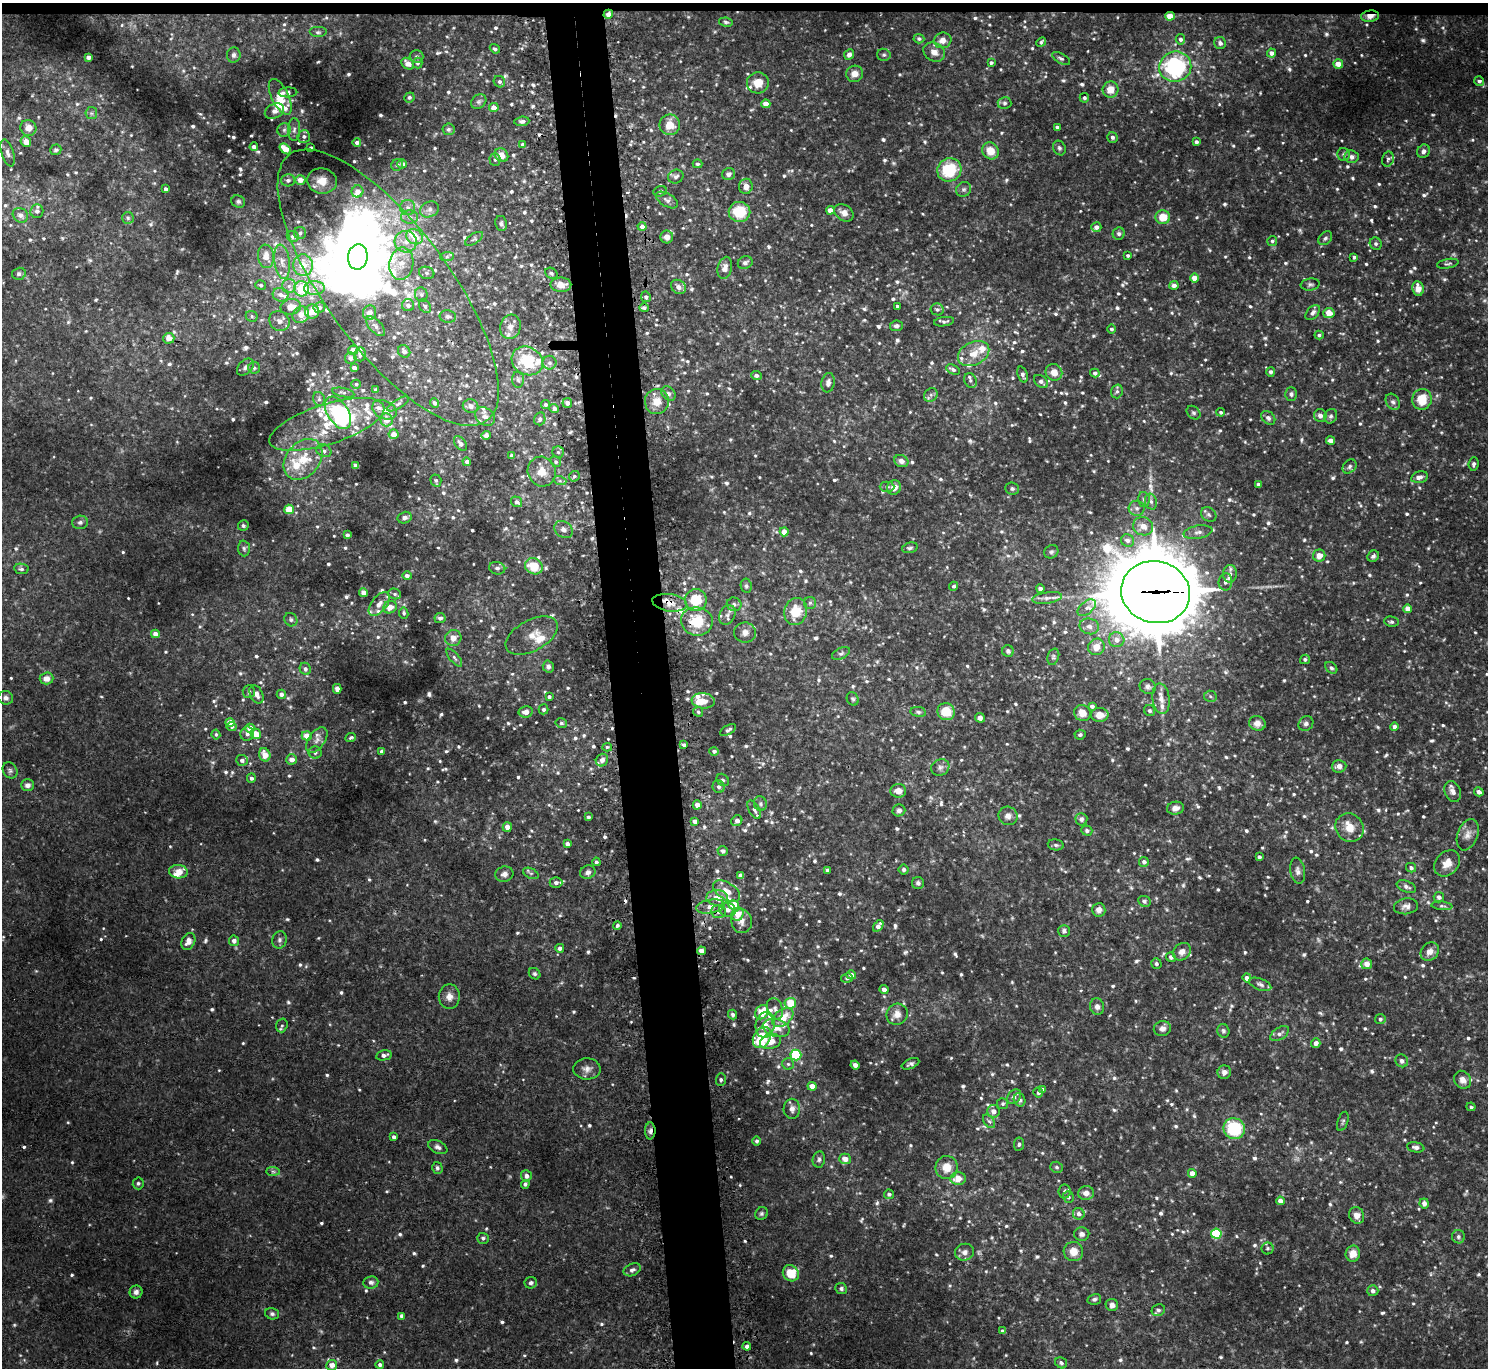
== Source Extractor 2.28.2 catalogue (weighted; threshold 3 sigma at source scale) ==
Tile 2 of 3 x 3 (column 2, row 1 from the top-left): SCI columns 1514-2999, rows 2864-4229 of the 4513 x 4444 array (HDU 1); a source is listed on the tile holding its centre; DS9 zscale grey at full resolution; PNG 1490 x 1370 px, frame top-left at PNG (2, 3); each listed source drawn as its Kron ellipse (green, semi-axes under 4 px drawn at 4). Shown black and unused: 5% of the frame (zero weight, under 2 of 3 exposures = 3% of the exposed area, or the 3 px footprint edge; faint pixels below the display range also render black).
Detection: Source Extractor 2.28.2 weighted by HDU 2 'WHT'; one run over the whole footprint, this tile lists its part. Background 0.0532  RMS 0.01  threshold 0.045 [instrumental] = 3 sigma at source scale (4.5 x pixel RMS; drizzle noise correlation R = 1.50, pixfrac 1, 0.05/0.05 arcsec/px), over >= 5 px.
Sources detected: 1180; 5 too faint to see at this stretch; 11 inside a brighter object's white glare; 4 cosmic-ray / hot-pixel residue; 2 long thin detections or spike segments (spike, bleed or trail) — neither listed nor drawn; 59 inside a brighter listed object's ellipse — not listed separately; of the other 1099, all 500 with FLUX_AUTO >= 2.01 (the completeness limit of this list) listed and drawn (599 fainter detections not listed), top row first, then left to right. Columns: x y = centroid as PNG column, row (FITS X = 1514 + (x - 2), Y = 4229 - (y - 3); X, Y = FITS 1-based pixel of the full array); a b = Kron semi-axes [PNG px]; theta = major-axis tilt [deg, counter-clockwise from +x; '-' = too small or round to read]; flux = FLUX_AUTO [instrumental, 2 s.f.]
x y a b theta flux
608 14 5 4 - 7
1170 16 5 4 - 15
1370 16 9 5 7 8.6
726 22 7 4 -8 2
318 32 9 5 0 2.6
919 39 5 4 - 2.3
1180 39 5 4 - 3.2
942 40 9 7 17 7
1041 42 5 3 - 2
1220 43 6 6 - 3.1
495 49 5 4 - 2.3
934 52 11 9 -31 7
1271 53 4 4 - 4.2
234 55 7 7 - 3.5
849 55 5 5 - 3.7
884 55 6 6 - 2
416 56 7 6 - 2.2
88 57 4 4 - 6.1
1061 58 10 5 -29 2.4
417 63 5 5 - 2.4
991 63 4 3 - 2.2
408 64 7 5 -36 8.1
1338 64 5 4 - 10
1175 67 16 15 - 120
855 74 8 8 - 7.5
1479 81 5 4 - 2.9
499 82 6 5 - 3
758 83 11 10 - 15
1111 89 8 7 - 12
288 92 9 5 2 3.1
280 97 19 8 -64 22
409 97 5 5 - 2.4
1084 98 5 4 - 2.1
479 102 8 6 37 2.6
1005 103 7 6 - 2.2
766 104 4 4 - 12
494 108 5 4 - 7.6
274 111 10 7 27 5
91 113 6 5 - 2.2
522 121 7 4 4 3
670 125 10 10 - 15
1057 127 3 3 - 2.1
28 128 8 7 - 8
294 129 11 6 88 3.7
448 129 6 6 - 2.3
284 130 7 7 - 3.2
304 136 6 6 - 3.3
1112 137 5 5 - 2.9
26 141 5 5 - 9.5
1196 142 4 3 - 2.6
357 143 4 4 - 3.5
523 144 4 4 - 3.7
254 147 4 4 - 3.7
311 148 3 3 - 2.6
1059 148 7 6 - 2.4
285 149 6 4 -40 17
56 150 5 5 - 3.1
990 151 9 8 - 14
1423 151 7 6 - 4
8 153 14 6 -72 4.7
1344 154 6 6 - 2
501 155 7 6 - 11
1352 157 7 6 - 3.8
1388 159 8 5 75 2
495 160 6 5 - 2.4
402 164 5 4 - 3.8
697 164 5 4 - 2
397 165 6 5 - 2.2
949 170 12 11 - 46
728 174 6 6 - 3.4
676 177 8 6 23 3.1
288 180 7 6 - 2.8
300 180 5 4 - 7.4
322 181 15 12 -7 13
746 186 7 7 - 6.4
165 189 4 3 - 2.9
964 189 8 7 - 2.8
357 191 6 6 - 8.8
660 191 7 5 20 2
667 200 12 6 -30 3.7
238 201 7 6 - 2.2
408 208 7 7 - 4.7
430 209 10 7 26 4.3
830 210 4 4 - 7.4
37 211 7 6 - 4.4
740 212 11 10 - 32
844 213 10 7 -36 6.5
20 215 8 6 -35 5.4
409 217 8 6 -3 4.4
1163 217 7 7 - 18
128 218 6 6 - 2.1
501 223 7 6 - 2.9
642 227 4 4 - 5.4
1096 227 5 5 - 4.3
300 233 6 6 - 2.6
1119 234 6 6 - 2.6
293 236 6 5 - 3.7
414 237 8 7 - 17
667 237 6 6 - 6.2
1325 238 8 5 44 2.6
474 239 10 5 32 2.3
1272 241 5 5 - 2
406 242 11 11 - 11
1376 244 6 5 - 2.3
1128 255 3 3 - 2
266 256 12 8 -84 10
358 257 13 10 83 940
447 257 7 4 1 2.2
1354 257 4 4 - 2.1
282 262 17 7 -82 8.4
745 263 7 6 - 3.3
401 264 16 12 80 15
1448 264 11 4 10 2.1
303 265 11 10 - 17
725 268 11 7 76 5.8
427 273 8 6 -16 2.8
551 273 6 5 - 2.1
19 274 7 6 - 3
1194 278 4 4 - 13
1310 284 9 6 8 2.6
261 285 5 4 - 2.4
561 285 10 7 0 11
1174 285 4 4 - 4.8
289 286 7 7 - 4.3
678 287 8 6 -39 5.2
314 288 10 7 1 6.4
388 288 166 62 -53 340
1418 288 7 5 -81 10
302 289 7 7 - 34
421 294 7 6 - 2.6
281 295 8 7 - 5.4
646 297 5 4 - 2.5
408 305 6 6 - 5.6
425 306 7 5 -56 2.2
897 306 3 3 - 2.1
291 307 10 8 12 11
319 307 6 5 - 3.9
644 308 5 3 - 2.1
937 309 6 6 - 2.8
312 311 7 7 - 12
370 313 7 6 - 6.7
1313 313 9 5 47 3.3
1329 313 5 5 - 10
301 315 9 7 43 8.7
252 316 6 5 - 2
448 316 8 6 -5 3.4
279 321 10 9 - 5.6
944 322 10 4 8 2.7
375 326 12 6 -47 4.4
896 326 6 5 - 3.1
510 327 12 10 74 7.2
1111 329 4 4 - 2.4
1319 335 4 4 - 2.2
169 338 5 5 - 9.3
353 350 5 4 - 8.9
404 351 7 5 -50 4.3
360 354 7 6 - 4.6
974 354 16 11 26 15
351 358 6 5 - 4.1
527 361 16 14 -29 39
550 363 7 7 - 3
245 367 10 6 45 3.3
254 368 6 6 - 2.3
354 368 4 4 - 5
953 370 7 4 -23 3.4
1054 372 9 8 - 10
1271 372 5 4 - 3.5
1095 373 4 4 - 2.9
1023 374 8 4 -70 3
756 375 5 4 - 3.8
518 380 8 6 -86 2.5
970 380 7 6 - 2.5
1041 381 8 5 -43 3.9
828 383 10 6 81 4.7
356 384 5 4 - 2
376 390 4 3 - 2.1
1117 391 7 5 74 2.6
343 393 11 4 -12 2.2
668 393 8 6 -46 3.2
1291 394 7 6 - 2.9
931 395 7 6 - 2.8
319 399 7 5 -80 2.7
1422 399 10 9 - 22
657 402 12 12 - 12
1393 402 9 6 -59 2.9
435 403 5 4 - 2.9
567 403 5 4 - 4.2
398 404 12 4 31 3
545 405 4 4 - 2.4
470 406 8 7 - 5
554 408 5 4 - 2.9
384 410 13 9 -28 7.9
1221 412 4 4 - 2
338 413 18 10 -57 100
1194 413 7 6 - 2.2
1320 415 6 6 - 4.8
1331 416 7 6 - 2.7
485 417 11 8 -37 5.5
1268 418 8 6 -44 3.4
540 419 6 5 - 2.9
386 420 6 6 - 11
327 424 60 20 18 62
393 434 5 4 - 8
486 435 4 4 - 4.4
1331 441 4 4 - 6.1
460 443 8 5 -51 4.1
324 451 8 6 -26 2.8
558 452 6 6 - 2
512 455 4 3 - 3.2
303 459 23 16 50 30
901 461 7 6 - 5.2
467 462 4 4 - 3.1
556 462 6 5 - 2.2
1473 464 7 5 84 2.9
356 466 4 4 - 8.5
1350 466 8 6 48 2.7
542 472 15 14 - 14
574 476 6 5 - 2.1
1419 477 8 5 13 5.2
436 480 6 5 - 2.2
560 481 7 4 -18 2.2
1259 484 4 3 - 4.6
887 487 7 5 0 2.5
894 487 7 6 - 7.3
1012 488 7 6 - 2.2
1144 499 7 6 - 2.7
517 502 6 5 - 4.1
1151 502 8 6 -73 3.1
1137 508 8 7 - 3.7
289 509 5 4 - 20
1209 515 8 6 -39 2.9
405 518 7 5 13 3.5
80 522 8 6 3 3
243 526 5 5 - 2.1
1143 526 10 9 - 9.6
564 529 10 7 -39 5.3
784 532 4 4 - 9.3
1198 532 14 6 10 5.1
347 535 4 4 - 3.5
1127 540 7 6 - 5.2
244 548 8 6 -86 2.4
910 548 8 5 14 2.1
1051 552 7 6 - 2.3
1319 556 6 6 - 9.1
1373 556 6 5 - 2.4
534 566 9 8 - 24
497 568 8 6 -13 2.9
21 569 7 5 -10 2.7
1230 574 9 7 88 4.8
407 576 4 4 - 3.6
1225 582 8 7 - 4.9
746 586 7 5 -81 2.5
954 586 4 4 - 2.4
1040 589 4 4 - 4.6
1156 592 35 31 -15 11000
364 593 4 4 - 7.5
395 594 6 5 - 2.3
1047 598 15 5 9 5.2
696 600 11 10 - 30
670 603 17 8 -8 12
810 603 6 6 - 2.1
379 604 14 7 51 7.5
734 604 7 6 - 3.2
390 607 7 6 - 8.3
1087 608 11 6 41 5
1408 609 4 4 - 10
796 611 14 11 77 25
404 613 6 4 -80 2.1
727 615 10 7 62 4.9
440 618 5 5 - 3.3
291 620 7 6 - 2.4
697 621 16 14 -8 34
1391 622 7 5 -8 2.2
1089 626 10 8 -13 4.8
745 633 11 10 - 6.2
155 634 4 4 - 7.6
532 635 28 15 28 16
453 638 8 8 - 8.5
1117 640 8 7 - 5.7
1096 647 8 8 - 9.7
1008 651 6 5 - 2.6
841 653 10 5 25 2.4
1053 657 8 5 71 2.1
454 658 11 4 -50 2.5
1305 659 5 4 - 2.2
548 666 6 5 - 3.2
1331 668 7 5 -43 2
305 669 6 5 - 2.9
47 678 7 6 - 7.1
1148 687 8 7 - 3.4
337 689 5 4 - 5.6
249 692 6 6 - 2.5
256 694 10 6 -63 6.1
281 694 4 4 - 3.5
549 696 4 3 - 2.2
1210 696 6 5 - 2
6 698 7 6 - 3.4
853 699 7 5 -62 2.1
1161 699 15 8 -82 8.5
703 701 11 7 -6 10
1092 706 4 4 - 3.3
544 709 5 5 - 2.9
1150 711 6 5 - 2.1
526 712 7 5 11 5.8
698 712 5 5 - 2.1
918 712 8 5 -8 2.2
946 712 9 8 - 22
1082 713 8 7 - 9.7
1100 715 9 7 -1 10
980 718 5 5 - 4
230 722 4 4 - 11
561 723 6 4 -14 2.2
1257 723 8 7 - 6.5
1306 724 8 7 - 3.4
232 727 5 4 - 2.1
1394 727 4 4 - 4.8
250 728 4 4 - 11
728 730 9 4 30 2.8
216 734 5 4 - 2.1
247 734 7 6 - 4.5
256 734 5 5 - 13
1080 735 5 5 - 2.2
307 736 5 4 - 12
351 738 5 3 - 2.4
317 740 14 8 55 6.7
684 745 3 3 - 2.6
607 747 5 4 - 2
381 751 4 4 - 2.3
714 751 5 4 - 2.7
315 752 6 6 - 3.1
265 755 7 5 -65 13
292 759 5 5 - 8
242 760 6 5 - 3.6
602 760 6 6 - 5.7
1339 766 7 6 - 5.4
940 767 9 8 - 3.6
10 770 8 7 - 2.7
251 778 5 4 - 3.1
723 780 7 5 -46 2.3
27 785 6 5 - 4.4
719 787 6 6 - 3.4
898 791 8 6 -4 7.7
1453 791 11 7 -66 6.2
1479 792 5 4 - 4.8
760 804 7 6 - 2.6
697 805 4 4 - 5.2
1175 808 8 6 10 4.8
754 810 10 5 -61 3.4
899 810 6 6 - 2.9
1008 816 10 9 - 5.9
588 817 4 3 - 2.2
1081 819 6 6 - 3
695 821 4 4 - 5.3
737 821 6 5 - 4.5
507 827 5 4 - 7.3
1349 828 15 13 -48 14
1087 830 5 5 - 2.5
1468 835 16 10 69 7.9
567 844 4 4 - 4.7
1056 845 8 5 -10 2.1
723 851 5 4 - 4.2
1259 857 3 3 - 2.6
596 862 4 4 - 2
1144 862 5 5 - 3.5
1447 863 14 11 47 10
1411 868 5 4 - 2.7
904 869 5 5 - 2.2
827 870 3 3 - 2
1298 871 13 7 -80 4.4
178 872 9 6 -5 7.7
588 872 8 6 20 3.8
531 873 8 5 -26 2.3
504 874 9 7 15 5
741 875 4 4 - 8
556 883 6 5 - 3.6
918 883 6 6 - 2.3
1406 887 10 5 -22 3.6
727 891 15 8 -31 11
1439 897 5 5 - 3.6
717 898 11 8 -3 10
1144 901 6 5 - 2.4
734 905 5 4 - 21
710 906 14 6 10 7.9
1406 906 12 8 8 5.1
1442 906 10 4 -5 2.4
727 910 8 7 - 4.6
1099 910 7 6 - 4.8
718 912 7 6 - 4.5
737 914 7 6 - 11
742 921 12 10 -83 6.5
617 925 4 4 - 2.3
878 926 6 4 55 4.6
1064 931 6 6 - 2.4
280 940 9 7 75 3.4
234 941 5 5 - 4.8
188 942 9 6 61 6.7
560 948 4 4 - 4.3
701 951 4 4 - 6.9
1430 951 10 8 43 7.4
1182 952 10 8 41 6.1
1171 957 5 4 - 2.7
1156 964 5 5 - 2.5
1367 964 5 5 - 8.2
535 974 6 5 - 2.2
851 975 5 4 - 5
847 978 6 5 - 2.2
1247 978 4 4 - 5.3
1260 984 12 5 -21 3.3
884 990 4 4 - 5.5
449 997 12 10 89 7.5
790 1003 6 5 - 27
1097 1007 8 7 - 4.5
775 1009 11 7 -69 4.3
762 1012 7 6 - 23
897 1014 11 10 - 8.3
733 1015 5 4 - 2.6
783 1018 12 7 37 18
1380 1019 5 5 - 2.6
282 1025 7 5 72 2.2
765 1025 13 9 79 11
776 1028 14 8 -15 11
1162 1028 9 7 14 4.5
1223 1031 7 6 - 2.2
1280 1034 10 6 33 4.2
762 1037 11 8 59 45
771 1042 11 7 14 8.6
1316 1043 5 4 - 4.8
384 1055 8 5 10 3.9
796 1055 5 5 - 72
1402 1061 6 6 - 3.1
788 1064 6 6 - 2.2
911 1064 9 5 22 2.6
855 1065 4 4 - 3.2
587 1069 13 10 -2 6.4
1224 1072 7 6 - 4.9
721 1080 6 5 - 2.2
1463 1080 9 8 - 8.5
812 1086 4 4 - 9.8
1043 1089 4 3 - 2.8
1038 1093 5 4 - 2.4
1014 1097 8 6 47 4.6
1020 1100 7 5 -71 3.2
1003 1104 5 5 - 2
1471 1107 5 3 - 2
792 1109 10 8 89 5.3
993 1111 6 6 - 6.4
989 1121 8 5 -52 2.4
1343 1121 10 5 71 2.3
1234 1129 11 10 - 58
650 1131 8 5 88 3.5
394 1137 4 3 - 3.1
757 1141 4 4 - 2.5
1019 1144 7 5 82 2.2
438 1147 10 6 -25 3.8
1416 1147 9 5 -11 3.4
819 1159 8 6 81 2.7
845 1159 6 5 - 7.3
947 1167 11 11 - 13
1057 1167 6 5 - 2.2
437 1168 6 5 - 2.4
273 1171 7 4 -1 2.1
1192 1173 4 4 - 8.1
526 1176 5 5 - 4.7
958 1178 7 6 - 11
138 1183 6 5 - 2.1
525 1184 4 4 - 2.3
1065 1191 7 6 - 2.9
1086 1193 8 7 - 6.6
889 1194 5 4 - 2.4
1068 1197 5 5 - 2.2
1280 1201 4 4 - 6.4
1424 1203 5 4 - 5.5
761 1214 7 6 - 2.1
1079 1214 6 5 - 4.2
1357 1216 8 7 - 7.2
1082 1234 7 7 - 3.8
1216 1234 5 5 - 77
1458 1237 6 6 - 2.8
483 1238 6 5 - 2.6
1268 1248 6 6 - 2
1073 1251 10 9 - 12
965 1252 10 8 16 5
1353 1254 8 7 - 10
632 1270 9 6 24 3.5
791 1273 8 7 - 25
371 1282 7 6 - 3.2
531 1283 6 5 - 2.7
841 1289 6 5 - 2.6
1373 1291 5 5 - 3.8
136 1292 6 6 - 3.5
1094 1299 7 5 13 2.8
1112 1305 6 6 - 5.1
1158 1310 7 5 23 3
272 1314 7 5 -15 2.3
402 1316 4 4 - 3.7
1003 1331 4 3 - 2.4
747 1346 4 4 - 4
1061 1363 6 5 - 2.4
332 1365 5 5 - 8.9
380 1365 4 4 - 2.8
Overlapping masked pixels (flux is a lower limit): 11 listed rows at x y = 608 14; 1170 16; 1370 16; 169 338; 1422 399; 1156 592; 670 603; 697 621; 710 906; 718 912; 650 1131
Isophote crosses this tile's border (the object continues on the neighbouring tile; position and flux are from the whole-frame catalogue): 1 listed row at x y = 8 153